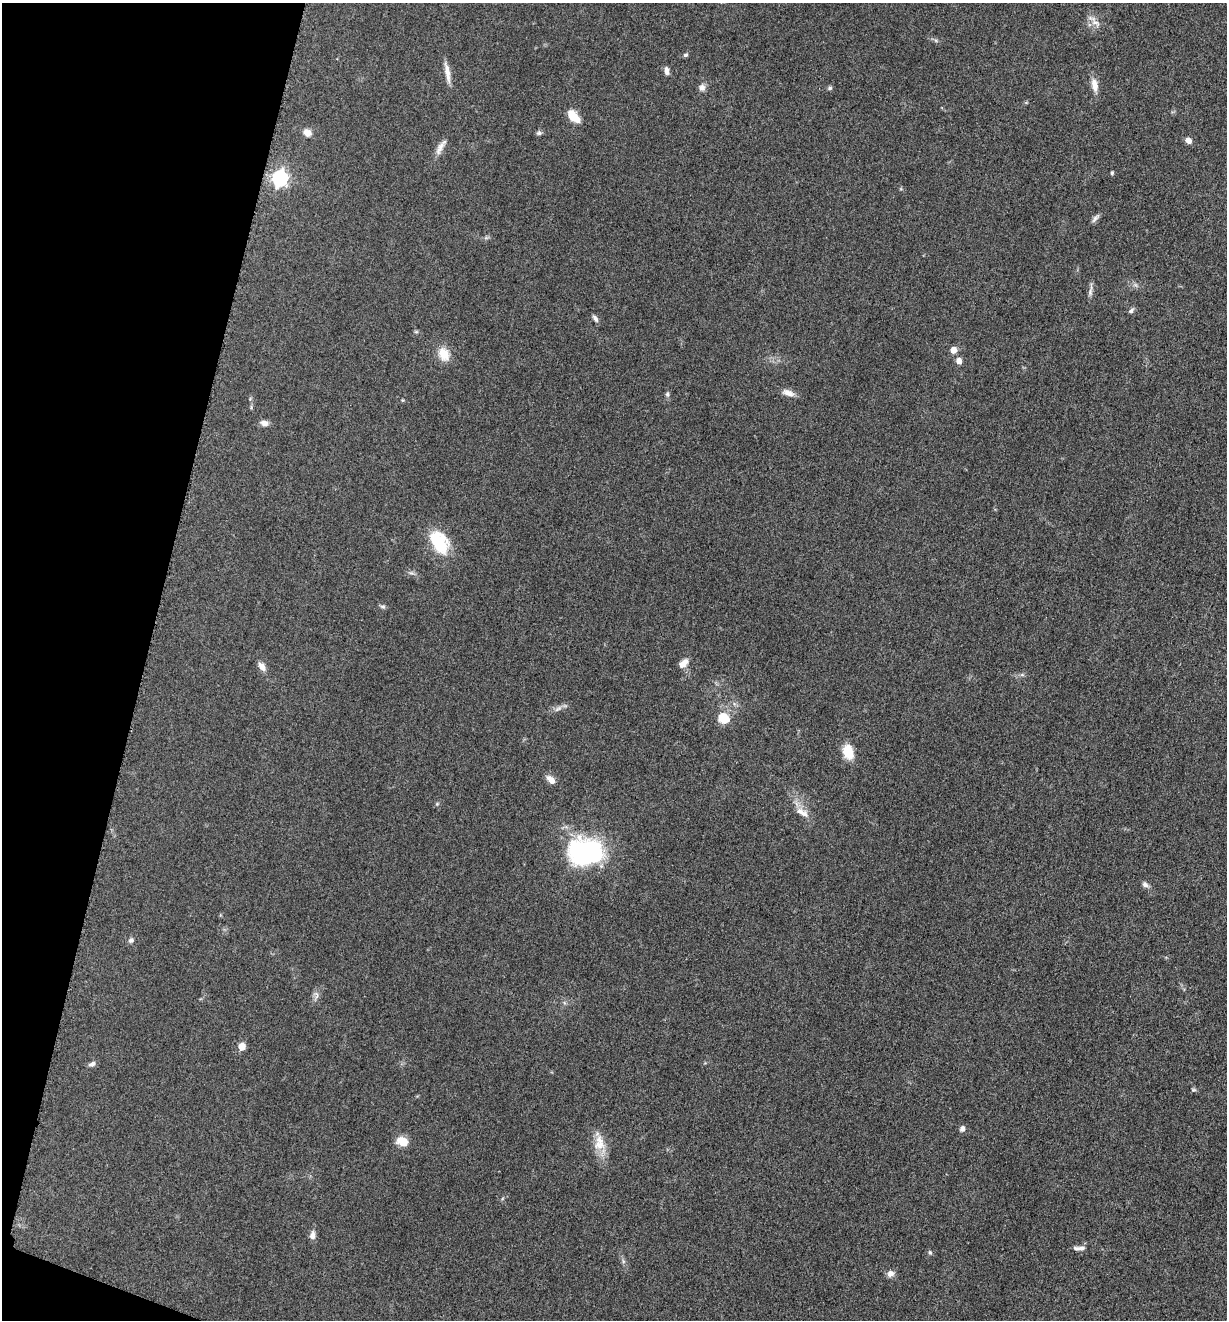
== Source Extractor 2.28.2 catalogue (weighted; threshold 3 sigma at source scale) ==
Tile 9 of 4 x 4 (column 1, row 3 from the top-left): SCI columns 264-1488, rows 1330-2647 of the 5304 x 5292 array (HDU 1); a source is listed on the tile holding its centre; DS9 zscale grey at full resolution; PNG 1229 x 1322 px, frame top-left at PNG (2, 3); no overlay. Shown black and unused: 12% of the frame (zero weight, under 3 of 5 exposures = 1% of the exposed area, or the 3 px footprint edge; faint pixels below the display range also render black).
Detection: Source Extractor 2.28.2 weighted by HDU 2 'WHT'; one run over the whole footprint, this tile lists its part. Background 0.0504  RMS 0.0058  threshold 0.0261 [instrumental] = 3 sigma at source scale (4.5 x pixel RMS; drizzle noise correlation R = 1.50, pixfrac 1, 0.05/0.05 arcsec/px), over >= 5 px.
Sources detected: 56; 3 inside a brighter listed object's ellipse — not listed separately; the other 53 listed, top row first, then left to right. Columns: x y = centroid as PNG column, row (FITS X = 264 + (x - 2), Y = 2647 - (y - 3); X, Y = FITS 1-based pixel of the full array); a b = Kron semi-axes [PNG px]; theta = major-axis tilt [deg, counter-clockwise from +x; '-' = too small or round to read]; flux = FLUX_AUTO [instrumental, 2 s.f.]
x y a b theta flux
1095 23 16 7 -31 4
685 55 6 5 - 1.1
666 70 10 5 -81 2.6
447 72 27 6 -80 5.4
1094 85 17 8 -81 5.4
702 87 9 8 - 2.7
830 88 7 5 15 1.1
574 117 16 10 -34 7.5
307 133 9 8 - 4.1
539 133 8 6 16 1.2
1188 140 7 6 - 3.3
441 147 23 7 59 4.6
1112 173 4 4 - 0.97
280 178 7 6 - 150
1095 218 14 5 50 2
1135 285 7 4 17 1.2
1090 290 20 4 83 2.4
1131 311 8 5 39 1.4
595 318 10 5 -59 1.8
416 332 5 5 - 0.8
953 350 7 6 - 4.4
444 354 16 12 -62 9.7
959 361 6 6 - 3.7
788 393 16 7 -21 4.3
667 394 6 6 - 1.2
402 400 6 3 -71 0.52
264 423 11 7 -10 2.9
439 542 30 19 -59 25
382 606 8 5 -6 1.2
683 663 12 7 41 5
262 667 12 7 -50 3.5
1022 675 7 4 0 1
558 708 13 5 34 2.5
723 718 11 10 - 13
848 752 15 10 -75 13
551 780 12 7 -44 4.7
437 804 5 4 - 0.85
804 813 13 11 -42 4.4
586 852 37 26 -1 92
1145 885 10 6 -33 2
131 940 7 6 - 1.7
316 995 13 5 -72 2.2
242 1046 5 5 - 9.9
92 1064 9 6 25 1.9
1193 1090 7 5 5 0.91
962 1129 8 6 70 1.9
402 1141 11 8 -22 10
599 1143 24 15 -84 11
312 1236 8 6 78 3.8
1081 1248 11 7 0 2.1
930 1252 6 4 -63 0.95
623 1261 7 4 -72 1.2
890 1274 9 8 - 3.2